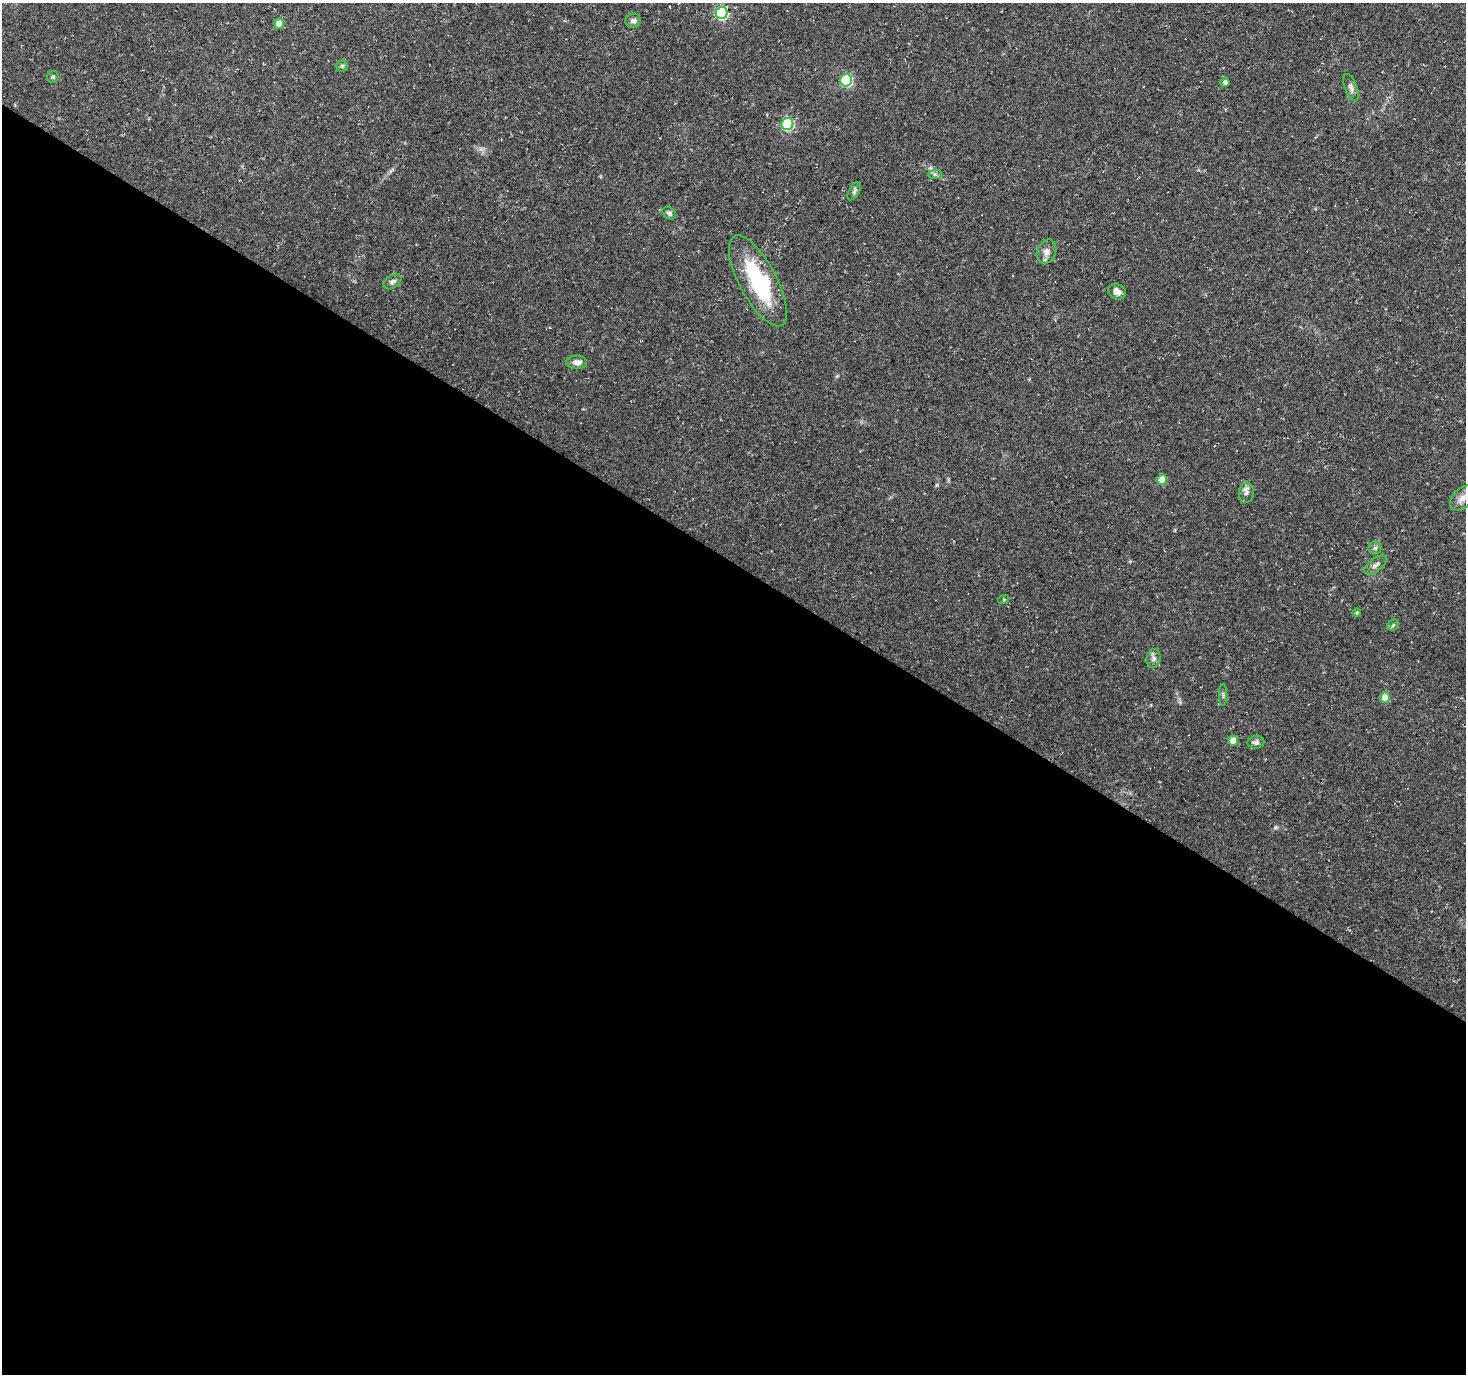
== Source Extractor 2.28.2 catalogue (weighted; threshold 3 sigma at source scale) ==
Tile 14 of 4 x 4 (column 2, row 4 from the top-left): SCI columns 1551-3014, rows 254-1625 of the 5992 x 6054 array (HDU 1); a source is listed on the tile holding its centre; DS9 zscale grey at full resolution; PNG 1468 x 1376 px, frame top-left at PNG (2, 3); each listed source drawn as its Kron ellipse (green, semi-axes under 4 px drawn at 4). Shown black and unused: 59% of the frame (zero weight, under 3 of 4 exposures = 5% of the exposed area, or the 3 px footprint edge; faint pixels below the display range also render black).
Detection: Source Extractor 2.28.2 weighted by HDU 2 'WHT'; one run over the whole footprint, this tile lists its part. Background 0.0482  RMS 0.004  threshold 0.0178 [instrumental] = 3 sigma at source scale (4.5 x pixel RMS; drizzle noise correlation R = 1.50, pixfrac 1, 0.0396/0.0396 arcsec/px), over >= 5 px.
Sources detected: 31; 1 inside a brighter object's white glare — neither listed nor drawn; the other 30 listed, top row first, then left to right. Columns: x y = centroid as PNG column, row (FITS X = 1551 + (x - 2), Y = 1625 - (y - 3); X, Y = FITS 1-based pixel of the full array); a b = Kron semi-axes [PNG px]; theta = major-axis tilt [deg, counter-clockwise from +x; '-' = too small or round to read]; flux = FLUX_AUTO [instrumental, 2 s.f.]
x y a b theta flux
722 13 6 6 - 54
633 21 8 7 - 1.6
279 24 5 5 - 7.3
342 66 5 5 - 0.66
53 77 6 6 - 0.69
846 80 6 6 - 41
1225 82 4 4 - 1.6
1351 88 14 6 -69 1.6
787 124 6 6 - 39
935 174 7 4 0 0.82
854 191 10 5 60 1.1
669 213 7 5 -40 1.1
1047 252 12 9 65 2.5
758 281 50 18 -62 36
392 282 10 6 33 1.4
1117 292 9 7 -27 2.1
577 362 10 6 -3 2.2
1162 480 5 5 - 7.8
1246 493 10 7 83 1.7
1462 498 15 9 46 3.1
1375 548 6 6 - 0.94
1375 565 13 6 37 1.8
1004 599 5 3 - 0.39
1357 612 4 4 - 0.54
1393 625 6 5 - 0.64
1153 658 9 7 79 1.4
1223 695 11 2 90 0.65
1385 697 5 5 - 6.4
1233 741 5 5 - 5
1256 742 8 6 11 1.3
Overlapping masked pixels (flux is a lower limit): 1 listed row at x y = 722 13